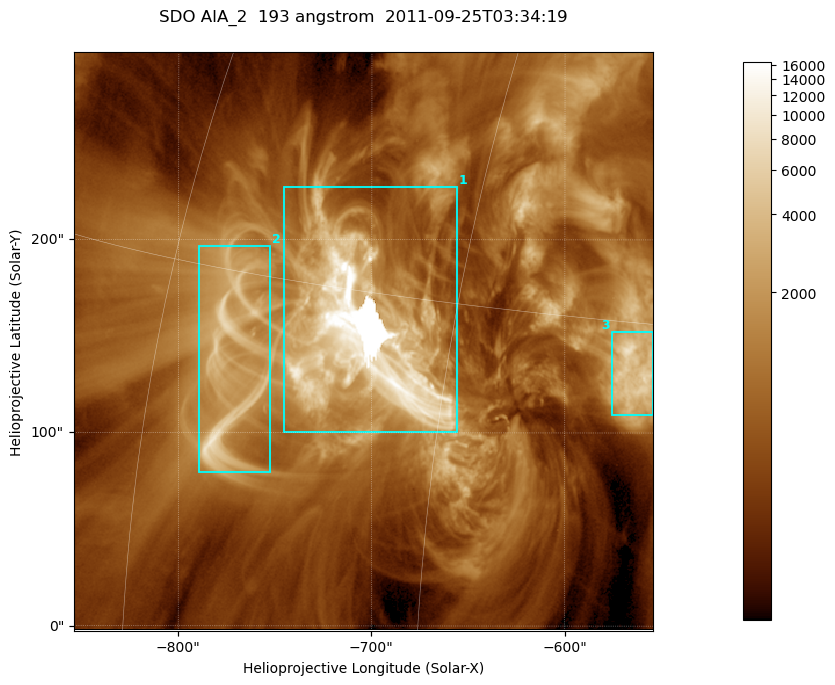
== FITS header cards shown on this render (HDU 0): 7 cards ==
TELESCOP= 'SDO     '           /
INSTRUME= 'AIA_2   '           /
WAVELNTH=                  193 /
WAVEUNIT= 'angstrom'           /
DATE-OBS= '2011-09-25T03:34:19.84' /
CTYPE1  = 'HPLN-TAN'           /
CTYPE2  = 'HPLT-TAN'           /

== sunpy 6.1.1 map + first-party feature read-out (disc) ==
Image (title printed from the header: SDO AIA_2  193 angstrom  2011-09-25T03:34:19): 499 x 499 px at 0.601 arcsec/px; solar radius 957 arcsec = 1592 px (partial field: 3.1% of the solar disc is inside the frame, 100% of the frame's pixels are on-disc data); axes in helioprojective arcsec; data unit not stated in the header (colour bar unlabelled)
Orientation: roll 0.0577 deg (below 1 deg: not rotated)
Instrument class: DISC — disc imager (sunpy class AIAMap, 193 A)
Bright regions (active regions / flare kernels): reference = the on-disc median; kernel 5 px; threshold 5 sigma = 2238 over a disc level ~666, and >= 1.15x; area >= 249 px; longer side >= 6 px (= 3.6 arcsec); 3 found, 3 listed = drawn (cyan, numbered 1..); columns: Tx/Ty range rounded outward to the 2 arcsec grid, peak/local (2 s.f.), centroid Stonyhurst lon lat
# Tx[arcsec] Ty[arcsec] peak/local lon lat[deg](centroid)
1 -746..-656 100..228 25 -49 +14
2 -790..-752 80..198 10 -56 +12
3 -576..-554 108..152 12 -37 +13